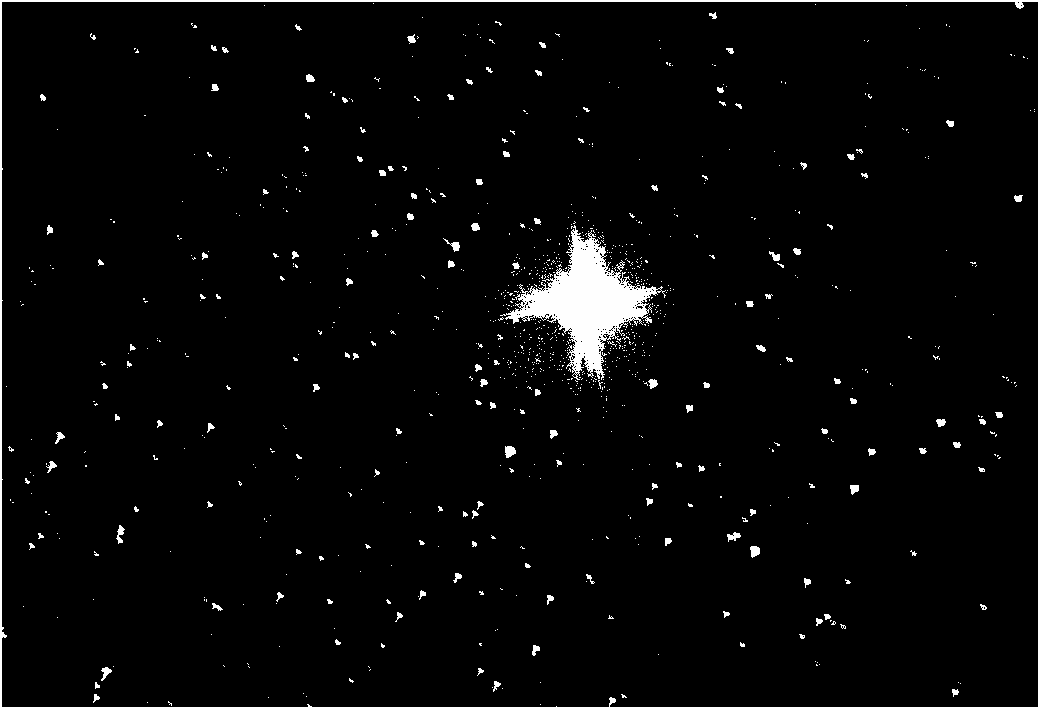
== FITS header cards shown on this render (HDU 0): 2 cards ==
NAXIS1  =                 2072
NAXIS2  =                 1410

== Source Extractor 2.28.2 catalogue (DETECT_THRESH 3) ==
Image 2072 x 1410 px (HDU 0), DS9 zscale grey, zoomed out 1/2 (1 PNG px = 2 x 2 image px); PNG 1040 x 709 px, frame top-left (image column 1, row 1410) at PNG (2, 2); no overlay
Background 80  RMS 28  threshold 83.2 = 3 sigma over >= 5 px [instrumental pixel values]
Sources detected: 5; all 5 listed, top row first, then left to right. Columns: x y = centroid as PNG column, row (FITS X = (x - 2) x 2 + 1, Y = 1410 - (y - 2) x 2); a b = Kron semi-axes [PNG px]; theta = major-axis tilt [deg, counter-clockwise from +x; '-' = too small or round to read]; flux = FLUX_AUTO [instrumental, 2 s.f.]
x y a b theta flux
586 302 32 31 - 430000
653 383 9 5 -39 17000
510 450 11 9 -42 36000
854 488 5 4 - 10000
754 550 11 8 -32 36000